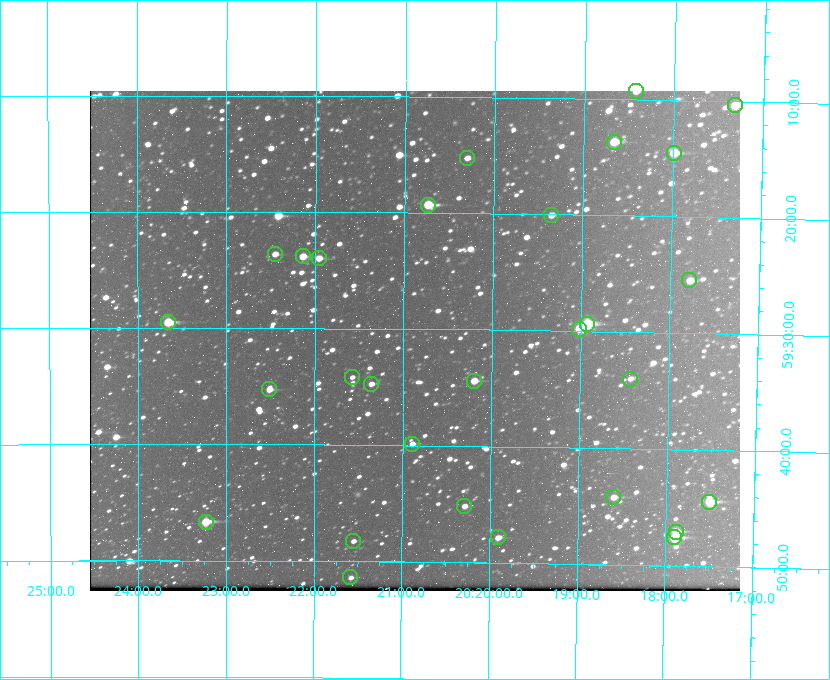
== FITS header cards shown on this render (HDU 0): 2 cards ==
NAXIS1  =                  650 / Width of table row in bytes
NAXIS2  =                  500 / Number of rows in table

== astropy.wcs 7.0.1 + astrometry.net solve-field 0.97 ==
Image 650 x 500 px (HDU 0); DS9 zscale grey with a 90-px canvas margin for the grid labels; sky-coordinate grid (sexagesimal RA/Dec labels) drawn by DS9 from the SOLVED WCS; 29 Tycho-2 reference stars matched to detected sources circled (green)
Header WCS: none
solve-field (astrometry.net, Tycho-2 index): SOLVED blind (the file carries no WCS)
Solved WCS: RA---TAN-SIP/DEC--TAN-SIP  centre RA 20:20:52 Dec +59:31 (305.22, +59.52 deg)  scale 5.16 arcsec/px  FOV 55.8' x 43.0'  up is +179 deg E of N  parity flipped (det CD > 0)
(file carries no celestial WCS; the grid is the blind solution)
Tycho-2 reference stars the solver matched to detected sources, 29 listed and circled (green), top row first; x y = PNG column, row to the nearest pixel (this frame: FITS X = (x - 90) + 1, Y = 500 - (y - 91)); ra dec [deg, ICRS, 3 dp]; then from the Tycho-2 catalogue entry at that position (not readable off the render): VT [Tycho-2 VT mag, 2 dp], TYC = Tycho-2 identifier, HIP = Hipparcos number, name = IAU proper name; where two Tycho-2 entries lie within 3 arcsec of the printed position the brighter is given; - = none
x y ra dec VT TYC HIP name
636 91 304.606 +59.155 10.95 3949-1673-1 - -
735 105 304.330 +59.173 10.23 3949-1563-1 - -
614 142 304.666 +59.228 9.63 3949-1325-1 - -
674 153 304.498 +59.243 9.91 3949-663-1 - -
467 158 305.075 +59.254 11.10 3949-857-1 - -
428 205 305.185 +59.322 8.95 3949-1869-1 - -
551 215 304.838 +59.335 10.93 3949-1877-1 - -
275 254 305.613 +59.394 10.81 3949-1261-1 - -
303 256 305.535 +59.397 10.37 3949-1383-1 - -
319 258 305.490 +59.400 10.79 3949-1179-1 - -
689 280 304.447 +59.425 10.97 3949-965-1 - -
168 322 305.915 +59.492 9.25 3949-1149-1 - -
587 324 304.733 +59.490 8.93 3949-1451-1 - -
579 329 304.755 +59.496 9.37 3949-615-1 - -
352 377 305.394 +59.570 11.70 3949-405-1 - -
630 379 304.607 +59.567 11.00 3949-1861-1 - -
474 381 305.049 +59.573 10.18 3949-1099-1 - -
371 384 305.340 +59.579 10.98 3949-39-1 - -
269 389 305.628 +59.588 10.19 3949-1517-1 - -
412 444 305.223 +59.664 11.52 3949-1631-1 - -
613 497 304.649 +59.737 10.61 3949-735-1 - -
709 502 304.376 +59.741 8.68 3949-423-1 - -
464 506 305.073 +59.753 11.06 3949-89-1 - -
206 522 305.808 +59.778 8.73 3949-715-1 100545 -
676 532 304.470 +59.785 9.54 3949-1615-1 - -
498 537 304.976 +59.797 11.33 3949-1031-1 - -
674 537 304.474 +59.793 10.98 3949-1187-1 100048 -
353 541 305.387 +59.804 11.49 3949-285-1 - -
350 577 305.395 +59.857 11.71 3949-313-1 - -